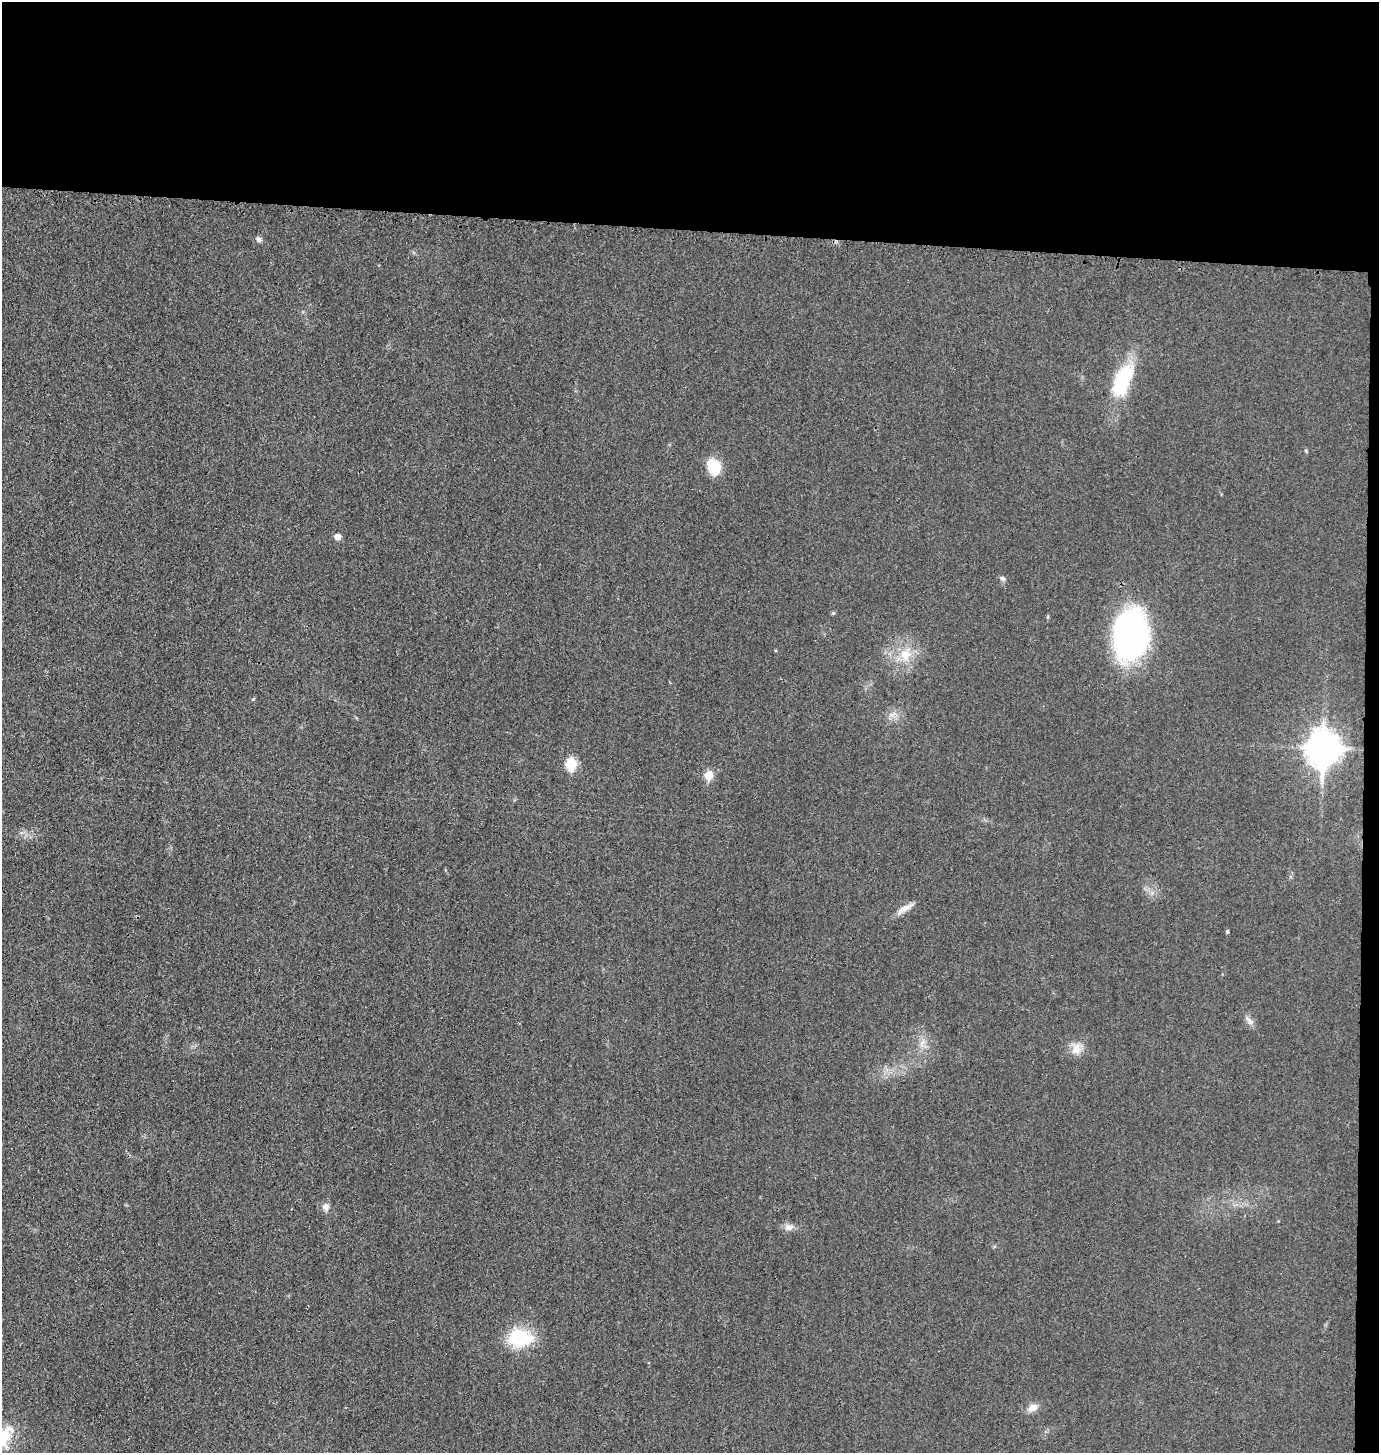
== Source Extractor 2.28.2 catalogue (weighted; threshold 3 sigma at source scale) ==
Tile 3 of 3 x 3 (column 3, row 1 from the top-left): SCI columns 2911-4287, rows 2922-4372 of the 4402 x 4385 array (HDU 1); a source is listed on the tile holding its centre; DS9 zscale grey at full resolution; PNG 1381 x 1455 px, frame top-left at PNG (2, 2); no overlay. Shown black and unused: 17% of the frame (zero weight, under 3 of 4 exposures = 2% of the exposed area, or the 3 px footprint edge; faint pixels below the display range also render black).
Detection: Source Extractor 2.28.2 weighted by HDU 2 'WHT'; one run over the whole footprint, this tile lists its part. Background 0.0332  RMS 0.006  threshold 0.0269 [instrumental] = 3 sigma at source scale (4.5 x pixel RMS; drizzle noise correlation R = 1.50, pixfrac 1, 0.05/0.05 arcsec/px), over >= 5 px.
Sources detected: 20; all 20 listed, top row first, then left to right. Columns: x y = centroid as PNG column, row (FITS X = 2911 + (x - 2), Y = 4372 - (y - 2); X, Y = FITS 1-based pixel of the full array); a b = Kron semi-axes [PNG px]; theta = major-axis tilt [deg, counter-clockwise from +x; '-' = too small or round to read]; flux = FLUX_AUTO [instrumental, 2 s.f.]
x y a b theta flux
259 239 8 6 -45 1.5
1122 381 36 16 67 39
714 466 16 13 -70 16
338 537 5 5 - 4.3
1003 578 7 5 -38 1.3
833 613 5 4 - 0.81
1131 635 45 30 89 150
905 654 16 14 -68 11
1324 748 13 10 86 940
572 764 6 6 - 32
709 775 6 5 - 15
904 909 24 6 30 4.7
1227 932 4 4 - 0.77
1250 1021 13 6 -46 2.7
1076 1049 17 11 85 5.9
326 1207 8 7 - 3.1
789 1227 12 8 11 3.1
520 1338 32 21 -3 27
1033 1408 12 9 21 4.1
4 1436 25 14 81 16
Isophote crosses this tile's border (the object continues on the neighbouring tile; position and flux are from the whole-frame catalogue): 1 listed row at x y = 4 1436